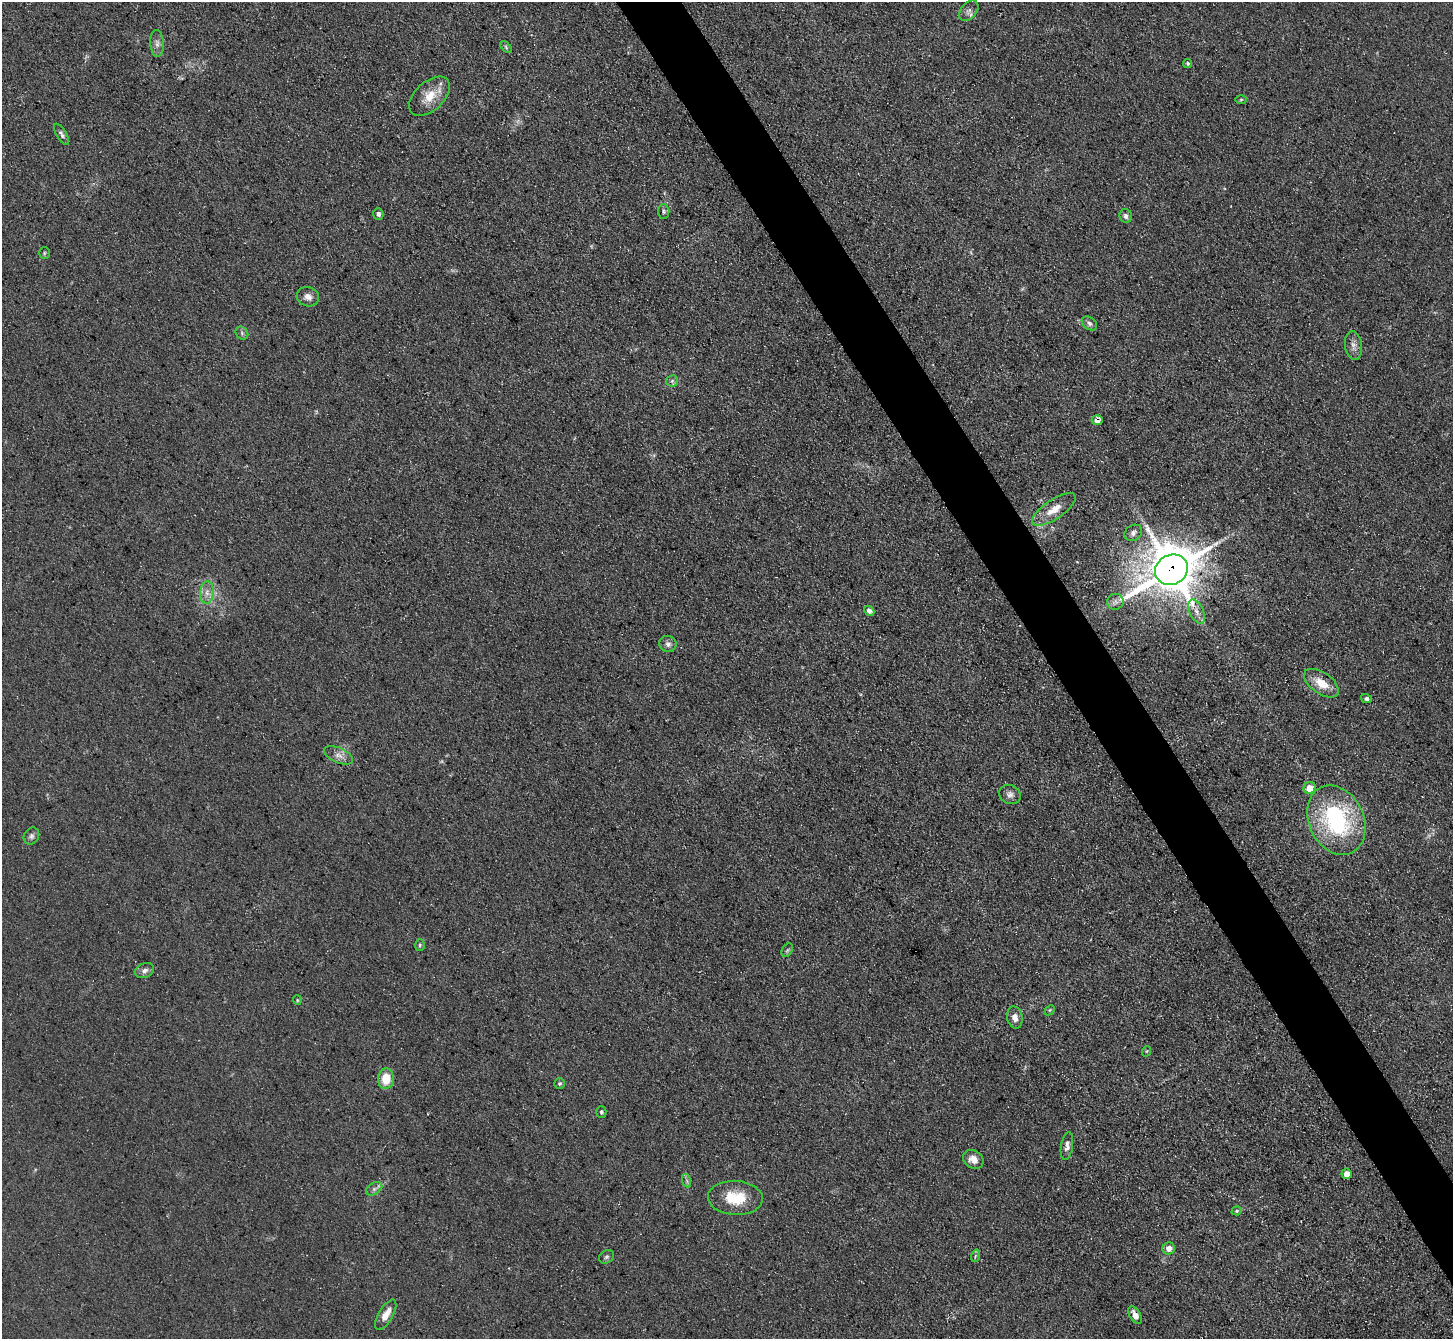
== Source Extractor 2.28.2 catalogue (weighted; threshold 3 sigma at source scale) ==
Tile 6 of 4 x 4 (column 2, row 2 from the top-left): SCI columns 1454-2904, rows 2830-4166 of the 5807 x 5798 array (HDU 1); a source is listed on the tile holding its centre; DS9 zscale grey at full resolution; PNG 1455 x 1341 px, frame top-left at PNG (2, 2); each listed source drawn as its Kron ellipse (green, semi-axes under 4 px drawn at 4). Shown black and unused: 4% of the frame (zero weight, under 3 of 5 exposures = <1% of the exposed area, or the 3 px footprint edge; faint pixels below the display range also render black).
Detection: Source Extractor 2.28.2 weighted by HDU 2 'WHT'; one run over the whole footprint, this tile lists its part. Background 0.0741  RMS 0.0085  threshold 0.0383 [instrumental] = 3 sigma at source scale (4.5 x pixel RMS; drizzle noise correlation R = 1.50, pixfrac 1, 0.05/0.05 arcsec/px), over >= 5 px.
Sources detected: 54; all 54 listed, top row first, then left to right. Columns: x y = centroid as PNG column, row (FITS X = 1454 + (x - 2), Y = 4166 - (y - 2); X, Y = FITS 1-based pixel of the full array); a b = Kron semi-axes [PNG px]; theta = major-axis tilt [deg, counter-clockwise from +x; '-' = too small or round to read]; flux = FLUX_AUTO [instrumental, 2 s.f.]
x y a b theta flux
969 11 12 8 51 4
157 43 13 6 -86 4
506 47 7 4 -47 1.5
1188 63 4 4 - 1.4
429 96 24 14 43 18
1241 100 6 4 1 0.98
61 134 12 5 -58 2.7
664 211 7 5 -89 1.8
378 214 6 5 - 2.5
1126 216 7 6 - 3
44 253 6 5 - 1.2
308 297 11 9 -17 5.4
1089 323 8 6 -38 2.9
242 333 7 5 -49 1.9
1354 346 15 8 -82 5.2
672 381 6 5 - 2
1097 420 5 5 - 6.6
1054 509 25 9 34 14
1133 533 9 7 35 3.6
1171 570 17 14 27 3800
207 593 11 6 85 5.4
1115 602 8 8 - 3.5
869 611 6 4 -40 3
1197 612 13 6 -65 5.4
668 644 8 8 - 3.5
1321 683 20 10 -35 15
1366 699 5 4 - 1.9
338 755 15 7 -25 5.8
1310 788 6 5 - 10
1010 794 11 9 -27 4.1
1336 820 36 27 -64 110
31 836 9 7 59 2.7
420 945 5 5 - 1.3
787 950 7 5 57 1.6
145 971 10 7 21 3.7
297 1000 5 4 - 0.89
1050 1010 6 4 46 1.2
1015 1017 11 7 -78 5.6
1147 1051 5 3 - 0.84
386 1079 10 8 86 17
560 1084 5 5 - 1.4
601 1112 6 5 - 1.9
1067 1146 14 6 80 3.9
973 1159 11 9 -33 7.1
1347 1174 5 5 - 7.7
687 1181 7 4 -72 2
374 1189 9 5 30 2.6
735 1198 27 17 -3 29
1237 1211 5 4 - 1.1
1169 1249 6 6 - 6.7
975 1256 6 4 72 1.3
606 1257 8 6 32 2.1
386 1315 17 7 59 9.9
1135 1315 10 5 -61 6.2
Overlapping masked pixels (flux is a lower limit): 2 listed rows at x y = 1097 420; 1171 570